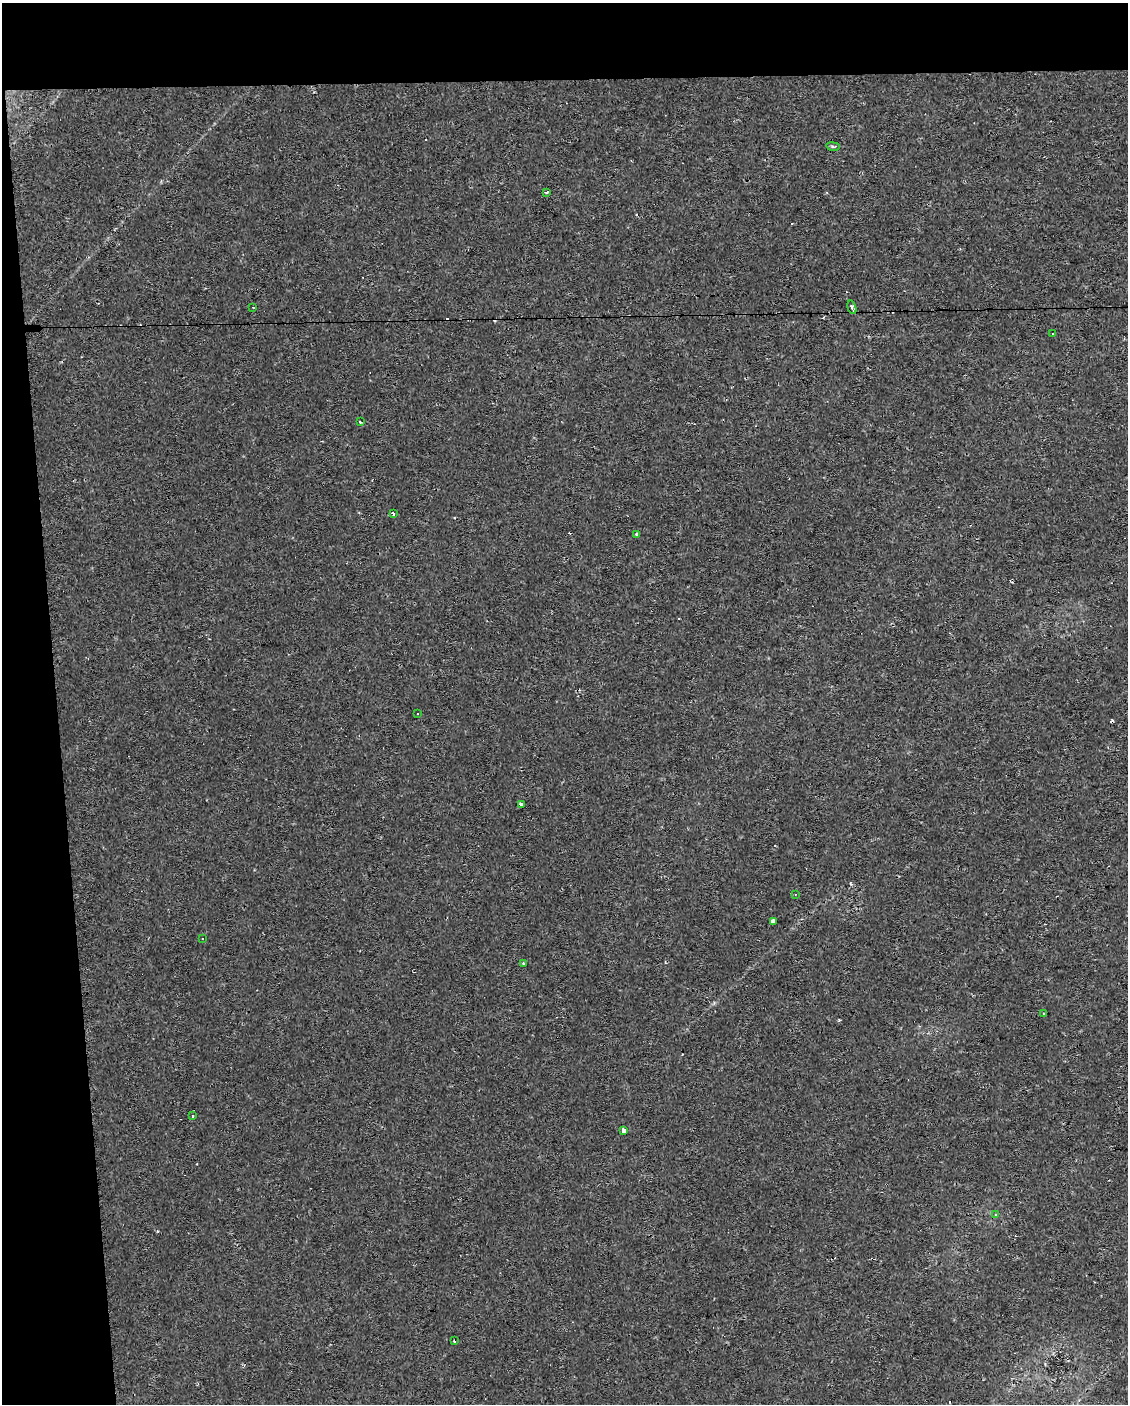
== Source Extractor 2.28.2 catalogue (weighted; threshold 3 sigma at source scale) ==
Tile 1 of 4 x 3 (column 1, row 1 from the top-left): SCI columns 1-1126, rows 2807-4208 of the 4503 x 4250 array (HDU 1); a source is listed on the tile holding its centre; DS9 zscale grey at full resolution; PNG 1130 x 1406 px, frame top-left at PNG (2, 3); each listed source drawn as its Kron ellipse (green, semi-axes under 4 px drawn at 4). Shown black and unused: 10% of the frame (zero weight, under 2 of 3 exposures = <1% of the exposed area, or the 3 px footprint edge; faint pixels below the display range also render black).
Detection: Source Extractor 2.28.2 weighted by HDU 2 'WHT'; one run over the whole footprint, this tile lists its part. Background 0.0303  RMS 0.0037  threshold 0.0166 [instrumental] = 3 sigma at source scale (4.5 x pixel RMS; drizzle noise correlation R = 1.50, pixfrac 1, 0.0396/0.0396 arcsec/px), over >= 5 px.
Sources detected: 35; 16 cosmic-ray / hot-pixel residue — neither listed nor drawn; the other 19 listed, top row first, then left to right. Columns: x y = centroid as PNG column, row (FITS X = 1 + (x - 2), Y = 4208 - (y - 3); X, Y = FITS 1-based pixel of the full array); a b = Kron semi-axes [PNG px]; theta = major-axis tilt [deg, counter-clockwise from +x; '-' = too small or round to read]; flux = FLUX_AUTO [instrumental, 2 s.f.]
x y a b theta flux
833 146 7 3 -9 0.55
546 192 3 3 - 2.5
253 307 3 2 - 1.5
852 307 7 3 -73 1
1053 333 3 2 - 0.56
360 422 3 2 - 0.63
393 514 4 3 - 1.3
637 534 4 3 - 0.7
417 713 3 3 - 0.93
521 804 3 3 - 4.5
795 894 3 2 - 0.21
773 922 3 3 - 11
202 939 3 3 - 0.47
523 963 3 2 - 0.31
1044 1014 2 2 - 0.31
192 1116 3 3 - 0.43
624 1130 4 4 - 0.99
995 1214 3 3 - 3.9
454 1341 3 2 - 0.72